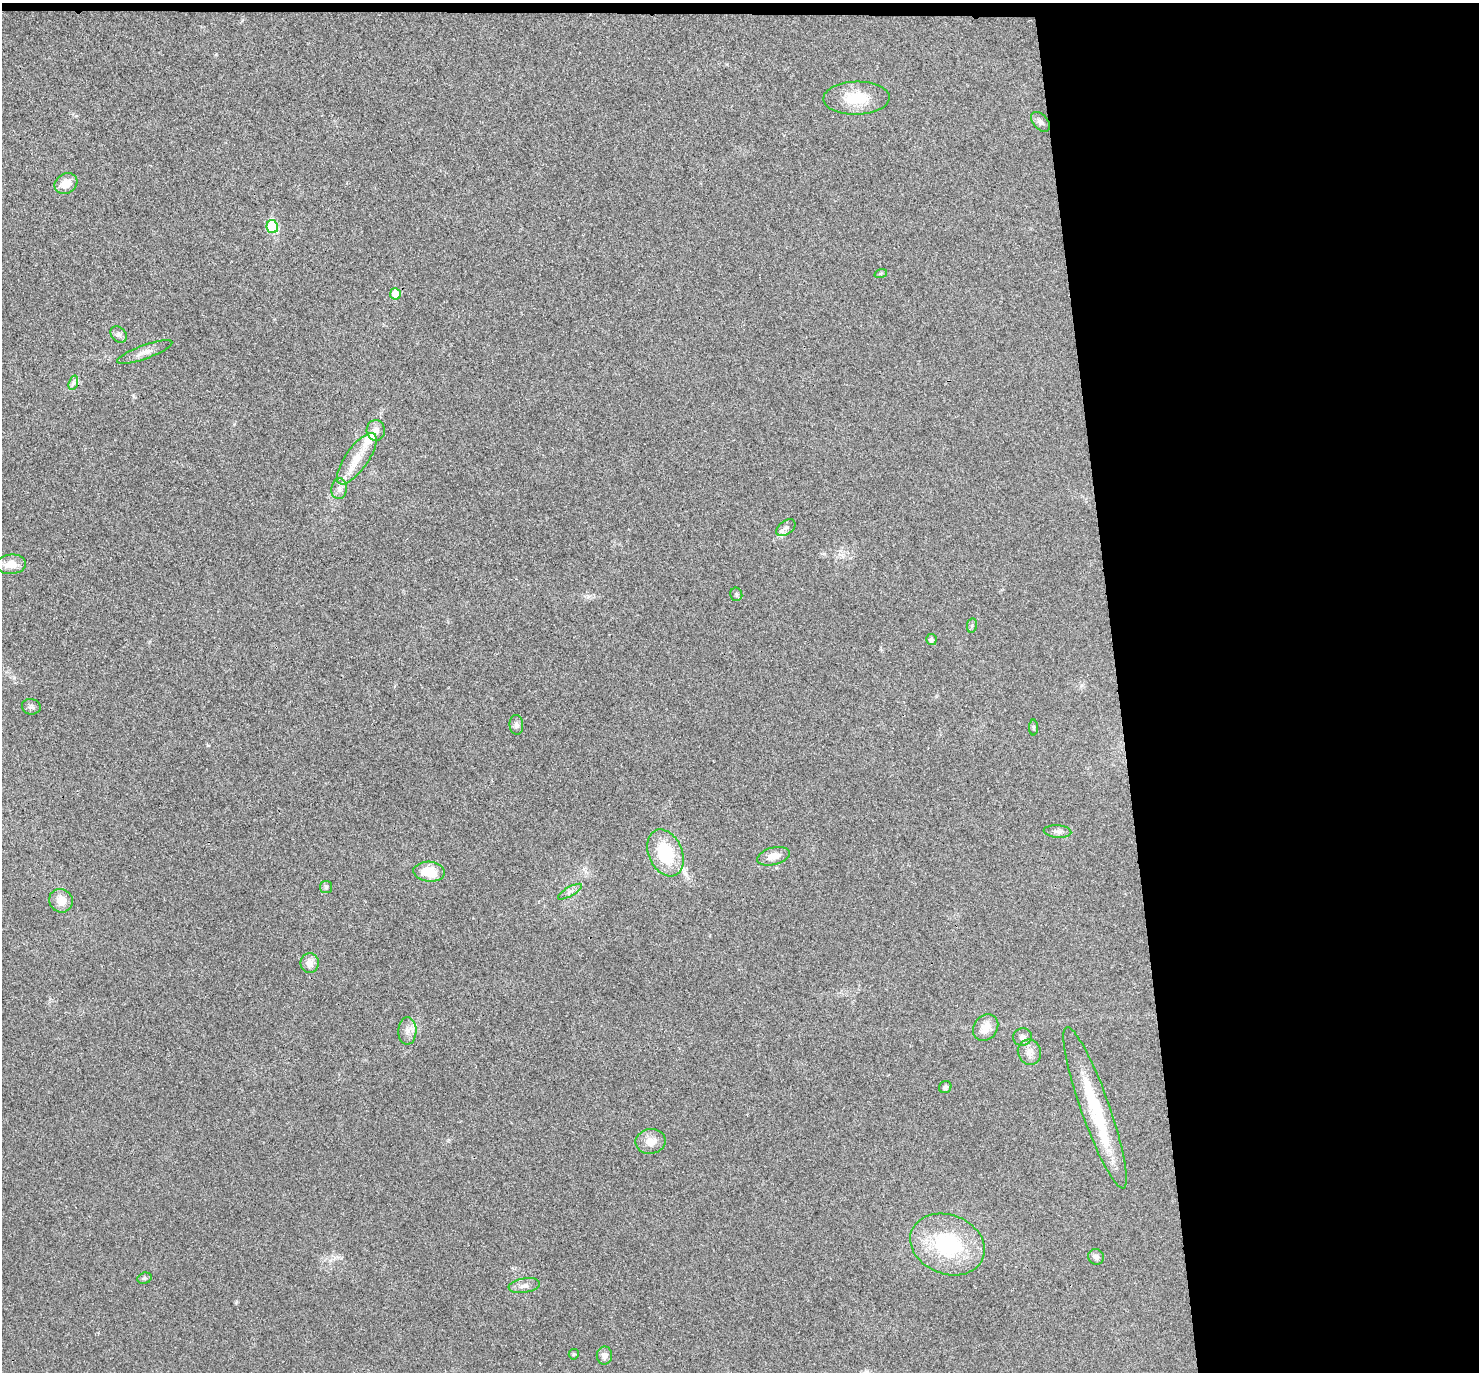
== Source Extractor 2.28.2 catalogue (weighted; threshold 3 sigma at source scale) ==
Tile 3 of 3 x 3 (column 3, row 1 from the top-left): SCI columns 3010-4486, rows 2876-4245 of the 4544 x 4475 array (HDU 1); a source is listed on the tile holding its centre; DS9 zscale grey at full resolution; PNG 1481 x 1374 px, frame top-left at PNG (2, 3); each listed source drawn as its Kron ellipse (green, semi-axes under 4 px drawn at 4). Shown black and unused: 25% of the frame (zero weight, under 3 of 4 exposures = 6% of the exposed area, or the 3 px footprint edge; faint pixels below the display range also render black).
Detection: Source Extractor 2.28.2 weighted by HDU 2 'WHT'; one run over the whole footprint, this tile lists its part. Background 0.0216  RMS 0.0058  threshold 0.0262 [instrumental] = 3 sigma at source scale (4.5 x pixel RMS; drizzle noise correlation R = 1.50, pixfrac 1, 0.05/0.05 arcsec/px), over >= 5 px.
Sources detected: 43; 1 inside a brighter object's white glare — neither listed nor drawn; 1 inside a brighter listed object's ellipse — not listed separately; the other 41 listed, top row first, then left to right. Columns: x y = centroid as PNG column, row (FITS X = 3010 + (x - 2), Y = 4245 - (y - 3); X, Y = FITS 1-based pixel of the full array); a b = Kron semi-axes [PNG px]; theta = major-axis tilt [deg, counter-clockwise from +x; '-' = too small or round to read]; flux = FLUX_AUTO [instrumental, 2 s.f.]
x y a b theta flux
856 98 33 16 2 19
1040 122 12 7 -48 2.3
66 184 12 10 30 7.3
272 227 6 5 - 31
881 273 6 4 19 0.7
396 294 6 5 - 12
119 334 9 7 -43 1.9
145 352 29 7 20 4.9
73 383 7 4 72 1.5
376 430 10 9 - 3.2
357 459 30 11 55 12
339 489 10 8 81 2.9
786 528 11 6 37 2.4
11 564 15 10 5 8.2
736 594 7 6 - 1.2
972 625 7 5 80 1.1
931 640 5 5 - 1.9
31 707 9 8 - 1.8
516 725 10 7 -85 2
1034 728 8 4 -90 0.87
1058 831 14 6 -4 2.2
665 853 24 17 -67 30
773 856 17 8 15 6
429 872 16 10 -4 14
326 887 6 6 - 1.2
570 892 13 4 30 2.3
61 901 12 11 - 6.8
310 963 10 9 - 4.5
986 1027 14 11 53 7.8
407 1031 14 9 88 4.2
1022 1037 9 8 - 2.4
1029 1052 12 11 - 4.5
945 1087 6 6 - 1.6
1095 1108 85 14 -71 40
651 1141 15 12 9 6.2
947 1244 38 29 -22 52
1096 1257 8 7 - 2.1
144 1278 7 5 19 1.1
524 1286 16 7 9 3.2
574 1354 5 5 - 0.71
604 1356 9 8 - 2.7